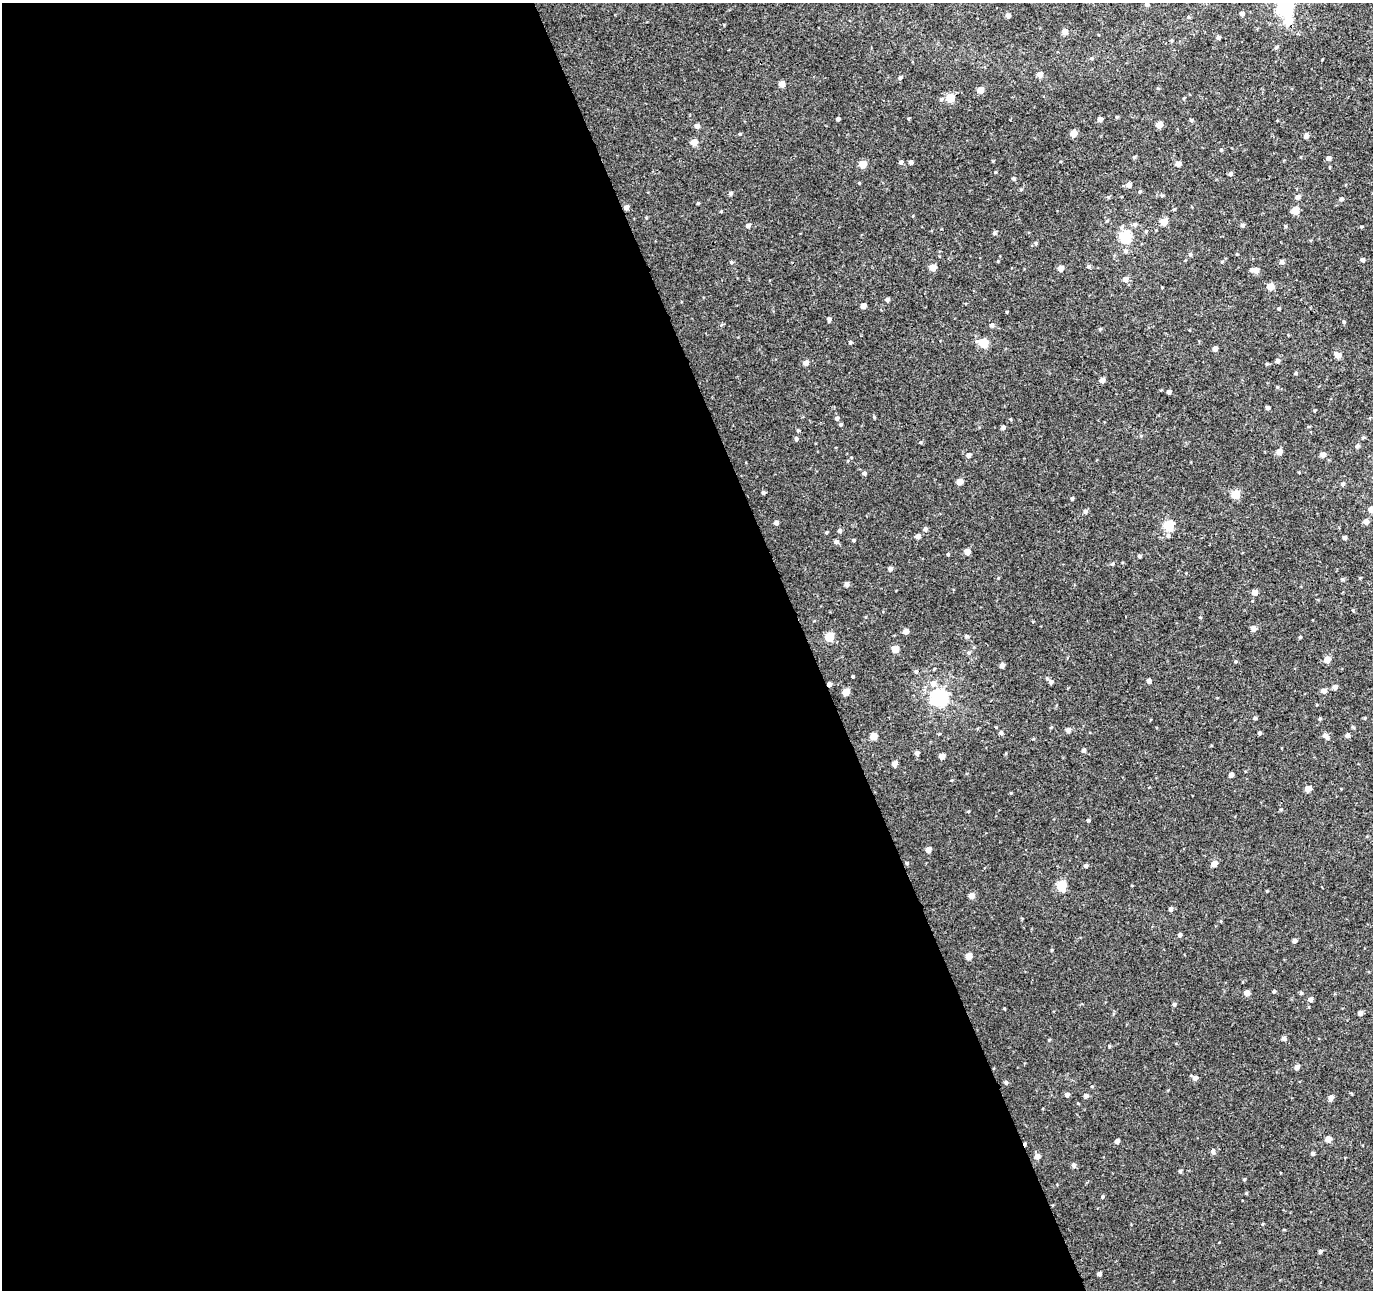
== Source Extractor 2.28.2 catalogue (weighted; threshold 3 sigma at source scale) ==
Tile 9 of 4 x 4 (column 1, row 3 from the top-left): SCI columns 55-1425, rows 1421-2708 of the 5660 x 5457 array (HDU 1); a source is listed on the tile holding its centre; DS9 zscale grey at full resolution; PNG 1375 x 1292 px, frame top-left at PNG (2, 3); no overlay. Shown black and unused: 59% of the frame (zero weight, under 3 of 4 exposures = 5% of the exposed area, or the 3 px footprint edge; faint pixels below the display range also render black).
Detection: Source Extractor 2.28.2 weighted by HDU 2 'WHT'; one run over the whole footprint, this tile lists its part. Background 0.00192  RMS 0.0036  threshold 0.0161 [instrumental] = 3 sigma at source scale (4.5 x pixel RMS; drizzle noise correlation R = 1.50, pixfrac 1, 0.0396/0.0396 arcsec/px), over >= 5 px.
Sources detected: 198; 1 inside a brighter object's white glare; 1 cosmic-ray / hot-pixel residue — not listed; the other 196 listed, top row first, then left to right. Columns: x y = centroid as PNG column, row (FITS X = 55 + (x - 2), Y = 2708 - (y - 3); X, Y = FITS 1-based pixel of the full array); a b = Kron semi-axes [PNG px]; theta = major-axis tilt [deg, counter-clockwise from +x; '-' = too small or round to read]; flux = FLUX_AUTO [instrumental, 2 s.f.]
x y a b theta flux
1147 4 5 4 - 0.47
1285 8 7 6 - 78
1242 13 5 4 - 0.87
1008 15 4 4 - 1.4
1065 32 5 5 - 2.9
1218 38 4 4 - 0.82
1276 47 6 4 65 0.52
1091 58 5 4 - 0.44
1039 75 5 5 - 2
900 78 6 4 48 0.59
782 84 5 4 - 3.2
980 90 5 4 - 4.6
950 98 5 5 - 10
941 99 6 5 - 0.63
1116 117 5 3 - 0.31
838 119 4 3 - 0.82
908 119 5 3 - 0.35
1100 119 5 4 - 1.2
1191 120 5 4 - 0.44
1159 125 5 4 - 4
697 126 5 4 - 1.5
1074 133 5 4 - 4.7
740 134 4 3 - 0.37
1306 136 5 4 - 1.6
694 142 5 5 - 5.1
1221 150 4 4 - 0.37
1134 157 6 3 44 0.39
1328 158 5 4 - 1.1
901 162 5 5 - 0.73
911 162 4 4 - 1.1
863 164 5 5 - 6.6
1178 164 5 5 - 1.8
1230 174 5 5 - 0.79
1014 179 4 4 - 0.54
1129 185 5 5 - 1.7
1021 189 5 3 - 0.35
1140 191 5 4 - 0.44
731 193 5 4 - 0.76
1298 197 5 5 - 1.2
1341 199 5 5 - 0.72
698 203 4 3 - 0.32
626 207 5 5 - 1.4
721 211 5 3 - 0.27
1295 211 5 5 - 6.8
1164 222 5 5 - 6
1135 224 5 5 - 0.89
1242 225 5 4 - 0.74
748 226 5 5 - 1.1
1285 226 5 3 - 0.4
994 233 6 4 75 0.59
1125 237 6 5 - 33
1036 243 5 3 - 0.4
1125 251 7 5 -4 0.78
1190 254 5 5 - 0.55
1363 260 5 5 - 0.76
731 262 5 4 - 0.4
1282 262 5 5 - 0.79
1088 266 6 4 1 0.49
932 267 5 5 - 3.9
1060 268 5 5 - 2.8
1254 270 9 4 -3 2.8
1125 279 6 6 - 1.7
1271 286 5 5 - 4.9
887 300 4 4 - 1
863 306 4 4 - 2.6
1278 308 4 4 - 0.39
1007 312 4 3 - 0.28
829 319 6 4 -84 0.75
1344 322 5 3 - 0.36
992 325 5 5 - 0.86
1100 329 4 4 - 0.35
850 342 4 4 - 0.43
983 343 6 5 - 14
1215 349 4 4 - 1.4
1338 355 6 6 - 2.3
1278 361 5 4 - 0.88
806 363 5 5 - 1.8
1267 364 5 3 - 0.36
1296 373 4 4 - 0.4
1102 380 5 4 - 1.8
1277 387 5 3 - 0.33
1169 392 4 3 - 0.84
1268 408 4 4 - 0.72
874 417 4 3 - 0.35
837 418 5 5 - 0.96
841 424 4 4 - 0.53
1003 427 5 4 - 0.81
798 430 4 4 - 0.41
1363 438 5 3 - 0.41
796 439 5 4 - 0.76
920 442 4 4 - 0.38
1357 446 5 4 - 0.8
1279 452 5 5 - 3.2
969 455 5 5 - 1.1
1323 455 5 5 - 1.7
864 473 5 5 - 0.76
960 481 5 4 - 3.6
1343 484 5 4 - 0.55
763 493 4 4 - 0.66
1235 494 5 5 - 10
1072 498 4 3 - 0.55
1371 509 5 4 - 3.9
1085 511 5 5 - 0.86
776 522 4 4 - 1.1
1366 522 5 5 - 1.8
1168 525 5 5 - 20
925 529 5 5 - 0.93
840 531 5 5 - 0.82
826 532 4 3 - 0.38
1168 535 6 5 - 0.73
918 536 5 4 - 1.5
1345 537 4 4 - 0.72
853 540 4 3 - 0.51
836 542 6 5 - 0.86
967 552 5 4 - 3.4
948 554 4 3 - 0.39
1139 556 5 4 - 0.59
1112 564 4 4 - 0.37
890 569 5 4 - 1.1
1360 578 4 3 - 0.27
1342 579 5 4 - 0.41
846 584 5 4 - 1.4
1255 592 4 4 - 3.1
1253 628 5 5 - 2
906 631 5 4 - 2.2
966 636 6 5 - 0.59
829 637 5 5 - 13
1300 637 4 3 - 0.37
895 649 5 5 - 5.2
1327 659 5 5 - 3.7
1235 661 5 3 - 0.36
1002 665 4 4 - 1.4
916 672 5 5 - 0.53
1149 681 4 4 - 1.3
1051 682 6 5 - 0.9
933 683 7 7 - 1.9
829 684 4 4 - 1.2
1335 687 5 5 - 1.4
1324 690 5 5 - 1.9
846 692 5 5 - 4.7
939 697 7 6 - 110
1255 718 5 4 - 0.5
1320 719 4 3 - 0.42
1353 727 4 4 - 0.37
1068 730 5 5 - 1.7
1001 733 5 4 - 0.81
1259 733 4 3 - 0.61
1347 735 4 4 - 1.1
873 736 5 5 - 5.1
1326 736 8 5 -51 1.6
1083 750 5 4 - 0.79
917 753 4 4 - 1.3
942 756 4 4 - 2.6
894 764 4 4 - 2.2
1231 775 4 4 - 1.5
1308 789 5 4 - 3.6
1281 809 5 3 - 0.33
968 811 4 3 - 0.28
1088 820 4 4 - 0.56
928 850 4 4 - 2.4
907 863 5 4 - 0.5
1214 864 5 5 - 2.7
1086 866 4 4 - 0.86
1061 885 6 5 - 18
971 896 5 5 - 2.6
1170 909 4 4 - 0.93
1180 935 4 4 - 0.83
1294 941 4 4 - 1.2
969 956 5 4 - 3.9
1274 991 4 3 - 0.47
1247 992 4 4 - 2.9
1301 993 4 4 - 0.54
1310 999 5 5 - 1.3
1174 1004 4 4 - 0.7
1360 1013 4 4 - 1.5
1284 1038 5 4 - 1.2
1049 1040 4 4 - 0.3
1109 1046 5 3 - 0.32
1297 1067 5 4 - 1.3
1195 1078 6 6 - 1.3
1006 1082 5 4 - 0.73
1067 1095 4 4 - 1.3
1086 1096 5 4 - 1.2
1331 1097 5 4 - 2.2
1328 1139 5 4 - 3.4
1117 1141 4 4 - 1.6
1213 1152 6 5 - 1
1313 1153 4 4 - 0.77
1037 1156 5 5 - 2.2
1074 1165 5 4 - 1.1
1180 1171 4 4 - 0.56
1244 1179 4 4 - 0.35
1246 1193 4 4 - 0.35
1102 1197 5 4 - 0.42
1320 1251 4 4 - 0.79
1099 1274 4 4 - 1
Overlapping masked pixels (flux is a lower limit): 2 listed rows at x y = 626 207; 829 684
Isophote crosses this tile's border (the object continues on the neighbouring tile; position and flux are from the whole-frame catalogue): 2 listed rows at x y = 1285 8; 1371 509
Unlisted compact peaks at least as high as the median listed source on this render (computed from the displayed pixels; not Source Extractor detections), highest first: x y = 1011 793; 993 161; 1004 1008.